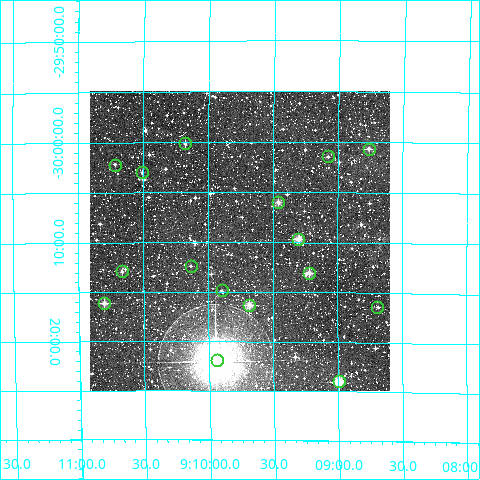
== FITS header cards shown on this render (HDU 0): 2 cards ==
NAXIS1  =                  300
NAXIS2  =                  300

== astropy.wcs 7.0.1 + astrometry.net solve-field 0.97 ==
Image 300 x 300 px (HDU 0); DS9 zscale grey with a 90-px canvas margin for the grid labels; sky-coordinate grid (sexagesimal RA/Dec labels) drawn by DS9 from the SOLVED WCS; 16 Tycho-2 reference stars matched to detected sources circled (green)
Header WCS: RA---TAN/DEC--TAN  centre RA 09:09:45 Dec -30:10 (137.44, -30.16 deg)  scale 6 arcsec/px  FOV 30.0' x 30.0'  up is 0 deg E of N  parity normal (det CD < 0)
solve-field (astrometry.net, Tycho-2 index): VERIFIED the header's WCS against the Tycho-2 star catalogue (16 matches, 0 conflicts) and refined it, rather than solving blind
Solved WCS: RA---TAN-SIP/DEC--TAN-SIP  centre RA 09:09:45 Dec -30:10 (137.44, -30.16 deg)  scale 6.01 arcsec/px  FOV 30.0' x 30.1'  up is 0 deg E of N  parity normal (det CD < 0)
The solver's refit moves the header's centre by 1.2 arcsec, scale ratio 1.001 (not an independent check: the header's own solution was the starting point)
Tycho-2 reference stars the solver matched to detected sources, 16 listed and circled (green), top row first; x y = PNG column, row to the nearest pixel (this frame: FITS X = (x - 90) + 1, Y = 300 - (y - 92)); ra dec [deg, ICRS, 3 dp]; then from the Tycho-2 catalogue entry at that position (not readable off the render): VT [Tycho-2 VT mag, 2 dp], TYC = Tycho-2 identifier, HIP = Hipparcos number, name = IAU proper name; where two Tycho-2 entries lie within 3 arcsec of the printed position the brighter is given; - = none
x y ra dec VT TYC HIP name
185 144 137.544 -30.002 11.00 7152-373-1 - -
369 150 137.191 -30.011 10.88 7151-196-1 - -
328 157 137.269 -30.024 11.45 7152-1305-1 - -
115 166 137.679 -30.037 12.33 7152-923-1 - -
142 173 137.627 -30.050 12.16 7152-535-1 - -
278 203 137.364 -30.100 10.73 7152-1121-1 - -
298 240 137.325 -30.161 9.31 7152-63-1 - -
191 267 137.534 -30.206 12.37 7152-89-1 - -
122 272 137.666 -30.215 11.45 7152-945-1 - -
309 274 137.305 -30.218 10.42 7152-845-1 - -
222 291 137.474 -30.247 11.86 7152-2047-1 - -
104 304 137.701 -30.268 10.54 7152-369-1 - -
249 306 137.421 -30.271 9.64 7152-1777-1 - -
377 308 137.172 -30.274 12.19 7151-398-1 - -
217 361 137.485 -30.365 5.62 7152-953-1 45001 -
339 382 137.247 -30.399 9.40 7151-1116-1 - -